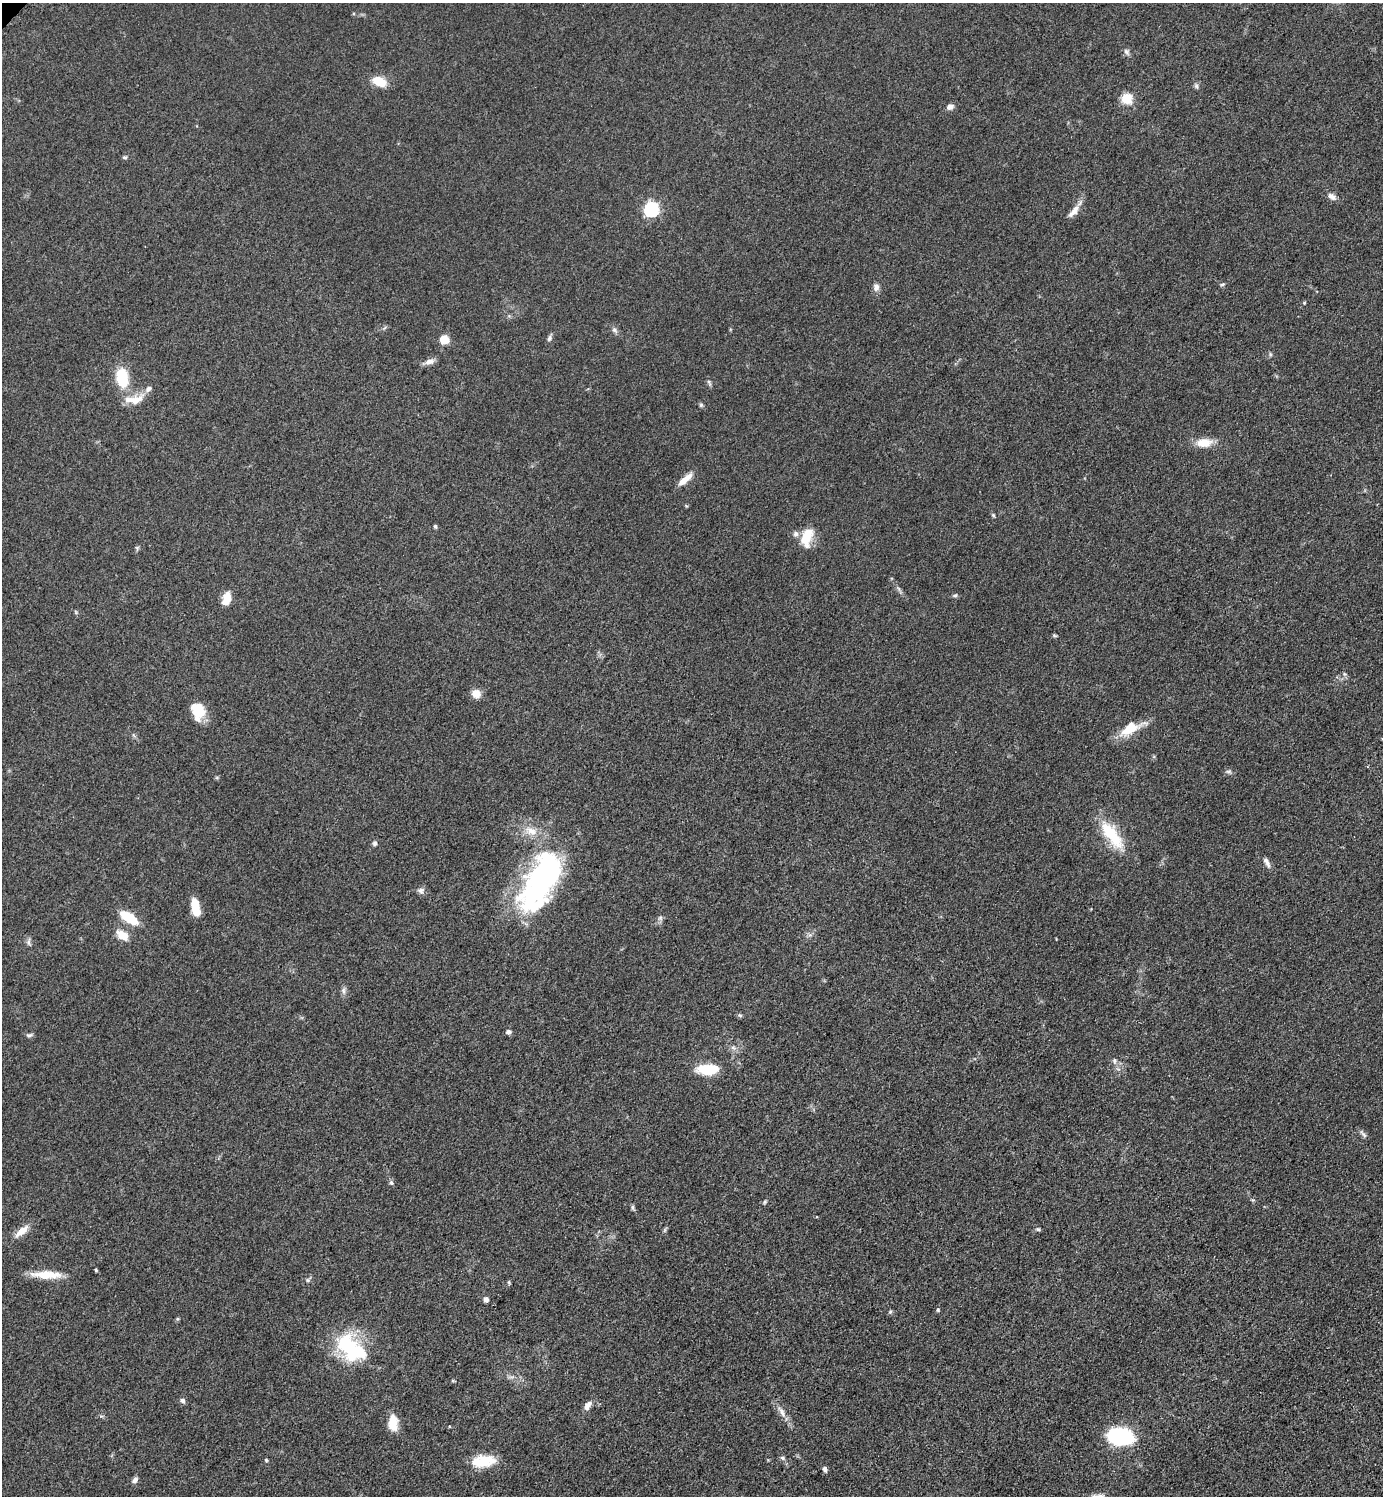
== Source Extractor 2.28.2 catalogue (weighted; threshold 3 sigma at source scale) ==
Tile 6 of 4 x 4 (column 2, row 2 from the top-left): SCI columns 1592-2972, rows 3005-4498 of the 6048 x 6047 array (HDU 1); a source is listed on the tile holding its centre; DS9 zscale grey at full resolution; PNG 1385 x 1498 px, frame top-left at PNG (2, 3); no overlay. Shown black and unused: <1% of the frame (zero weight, under 3 of 5 exposures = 4% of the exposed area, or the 3 px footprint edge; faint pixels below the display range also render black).
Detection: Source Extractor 2.28.2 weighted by HDU 2 'WHT'; one run over the whole footprint, this tile lists its part. Background 0.0493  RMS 0.0053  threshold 0.0237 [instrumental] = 3 sigma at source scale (4.5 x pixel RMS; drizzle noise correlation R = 1.50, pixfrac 1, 0.05/0.05 arcsec/px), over >= 5 px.
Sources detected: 82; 4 inside a brighter listed object's ellipse — not listed separately; the other 78 listed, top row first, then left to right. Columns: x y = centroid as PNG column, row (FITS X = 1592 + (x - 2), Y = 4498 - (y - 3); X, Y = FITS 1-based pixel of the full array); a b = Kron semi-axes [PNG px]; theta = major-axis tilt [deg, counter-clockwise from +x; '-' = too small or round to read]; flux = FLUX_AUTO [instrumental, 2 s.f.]
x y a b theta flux
1127 52 10 6 -57 1.6
379 81 14 9 -23 11
1196 86 7 5 -70 1.1
1127 98 5 5 - 37
950 107 8 6 29 2.4
125 157 6 5 - 0.82
1332 196 12 7 -32 2.5
651 209 6 6 - 96
1074 211 21 7 49 4.6
1222 284 6 4 19 0.79
876 287 10 7 86 2.4
1304 303 5 4 - 0.49
614 330 8 6 -41 1.5
549 338 8 6 73 1.4
444 339 10 10 - 5.7
1270 354 6 4 -72 0.68
429 362 13 7 17 2.8
122 378 17 10 -80 22
709 383 11 4 -65 1.1
135 401 27 11 33 7.1
701 405 6 6 - 0.8
1204 443 17 9 3 9.2
685 479 19 7 41 5.9
993 515 5 5 - 0.72
435 526 4 4 - 1
796 534 7 7 - 1.9
807 537 21 11 73 12
899 589 7 4 -71 0.99
955 595 6 5 - 0.83
227 598 12 7 74 8.8
1054 635 7 3 -19 0.66
476 694 10 10 - 5
199 710 21 14 84 12
1130 729 31 11 25 12
1229 771 8 5 5 1.2
531 831 19 11 -19 7.4
1111 834 41 15 -54 22
375 843 6 6 - 1.2
1267 862 14 5 -62 2.4
544 876 63 34 59 110
421 891 9 8 - 1.9
195 907 20 9 -80 8.9
129 918 15 7 -32 21
660 918 7 6 - 1.3
122 935 13 8 -37 8.2
28 942 9 6 -90 1.5
343 991 9 6 -75 1.7
740 1015 6 5 - 0.94
509 1032 6 5 - 1.6
29 1035 8 5 10 1.1
733 1048 9 4 -9 1.4
1114 1060 8 6 90 1.3
708 1070 25 11 -2 16
1363 1134 14 4 -50 1.4
391 1183 6 5 - 1.1
765 1202 6 4 69 0.74
632 1207 8 4 -89 0.91
1038 1229 6 5 - 0.87
665 1230 7 4 71 0.82
21 1231 16 7 39 6.4
96 1270 3 3 - 0.68
46 1275 38 9 -2 11
308 1280 6 5 - 0.89
509 1282 6 4 73 0.69
486 1299 4 4 - 2.5
938 1310 5 4 - 0.64
890 1312 6 4 63 0.83
351 1348 43 24 -40 41
182 1400 6 5 - 1.7
587 1406 13 6 56 3.4
782 1412 16 6 -61 3.7
393 1423 18 10 -89 8.6
1119 1436 21 13 -6 51
783 1458 7 6 - 1.1
266 1460 6 3 -46 0.59
483 1461 27 13 6 15
825 1469 6 4 -84 1.8
135 1480 8 6 52 1.8